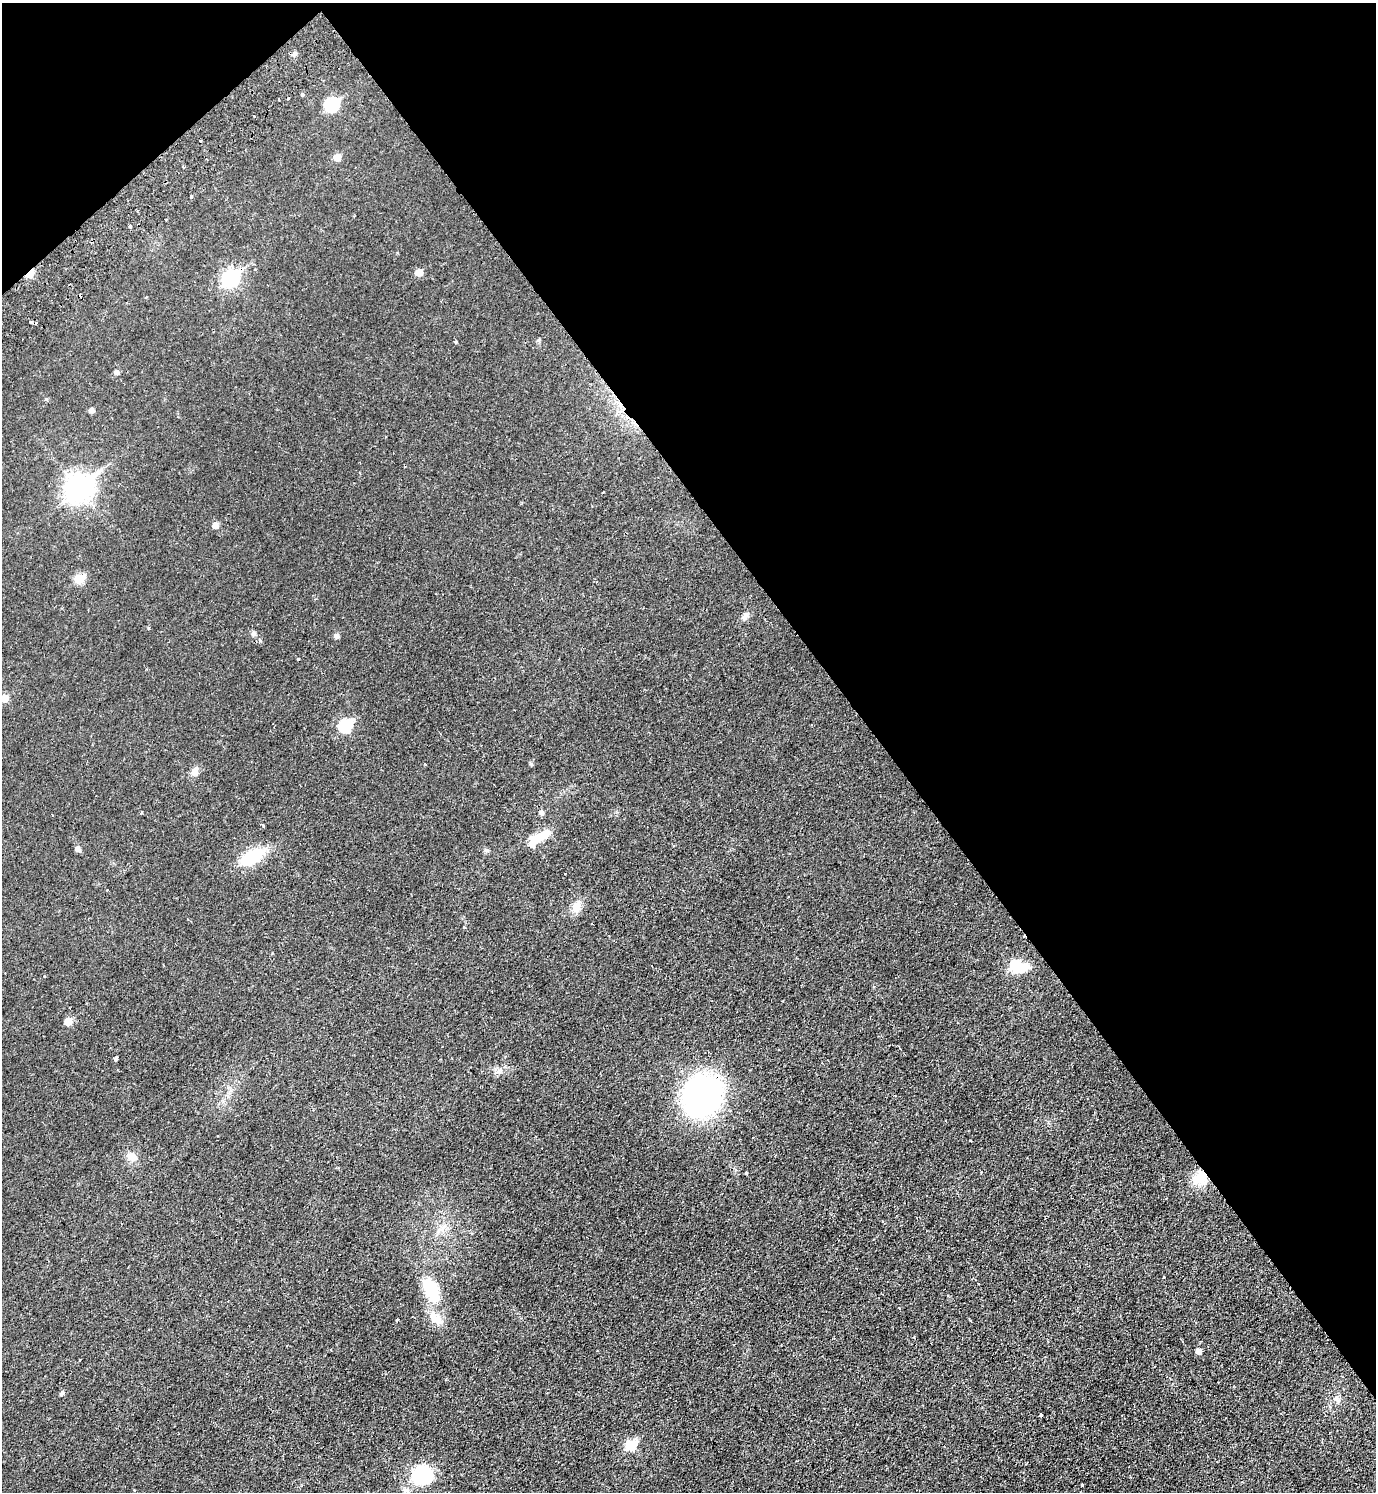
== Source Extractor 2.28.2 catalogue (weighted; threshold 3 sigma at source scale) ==
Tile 3 of 4 x 4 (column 3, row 1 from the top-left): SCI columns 2950-4323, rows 4518-6007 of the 6038 x 6054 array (HDU 1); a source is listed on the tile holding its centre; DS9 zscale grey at full resolution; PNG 1378 x 1494 px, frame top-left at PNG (2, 3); no overlay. Shown black and unused: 38% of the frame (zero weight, under 2 of 3 exposures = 3% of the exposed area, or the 3 px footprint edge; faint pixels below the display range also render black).
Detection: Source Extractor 2.28.2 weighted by HDU 2 'WHT'; one run over the whole footprint, this tile lists its part. Background 0.0233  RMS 0.0048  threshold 0.0216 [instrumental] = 3 sigma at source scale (4.5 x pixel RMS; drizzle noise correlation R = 1.50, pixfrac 1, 0.05/0.05 arcsec/px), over >= 5 px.
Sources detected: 63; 2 inside a brighter object's white glare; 9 cosmic-ray / hot-pixel residue — not listed; the other 52 listed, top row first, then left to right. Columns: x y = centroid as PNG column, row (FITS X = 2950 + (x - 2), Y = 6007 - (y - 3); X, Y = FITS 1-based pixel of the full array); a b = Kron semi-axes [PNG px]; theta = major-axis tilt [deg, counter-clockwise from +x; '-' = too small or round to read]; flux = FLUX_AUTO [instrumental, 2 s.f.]
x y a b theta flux
302 94 3 3 - 2.2
332 105 7 6 - 45
337 157 6 5 - 5.1
183 166 3 3 - 0.76
191 197 4 3 - 0.69
419 272 6 5 - 5.8
30 274 6 4 45 10
230 278 9 7 36 88
456 342 4 3 - 0.52
117 372 5 5 - 1.2
92 410 5 5 - 2
78 488 11 9 38 400
215 525 6 5 - 3.2
79 579 7 6 - 14
745 616 9 7 64 1.8
148 628 4 3 - 0.46
254 634 7 6 - 1.1
337 635 5 5 - 1.8
260 640 5 4 - 0.8
297 659 3 2 - 0.62
4 698 6 5 - 6.5
345 726 7 6 - 36
194 771 12 8 65 2.7
541 812 6 5 - 1.3
263 825 3 3 - 1.6
540 836 29 10 27 9.9
78 849 7 6 - 1.3
486 850 7 6 - 0.89
252 856 24 11 29 24
577 906 18 9 75 4.2
1014 964 8 7 - 14
45 976 3 3 - 1.5
68 1021 6 5 - 7.6
116 1059 4 3 - 3.6
702 1096 34 30 60 120
970 1140 3 2 - 0.93
131 1156 14 10 -34 3.9
746 1173 3 3 - 0.91
1199 1179 21 16 25 8.7
882 1221 3 2 - 0.36
1163 1277 3 2 - 0.41
431 1290 24 13 -66 20
436 1319 22 11 -33 6.3
397 1320 3 3 - 0.53
969 1320 4 2 - 0.4
1198 1351 6 5 - 2.3
62 1393 5 4 - 1.1
1336 1399 9 6 -51 1.5
1041 1415 4 3 - 1.8
630 1445 7 6 - 24
422 1475 28 24 23 20
1082 1485 3 3 - 1.1
Overlapping masked pixels (flux is a lower limit): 3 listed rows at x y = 30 274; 702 1096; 1199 1179
Isophote crosses this tile's border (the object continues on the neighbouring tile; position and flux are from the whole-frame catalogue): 1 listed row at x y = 4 698
Unlisted compact peaks at least as high as the median listed source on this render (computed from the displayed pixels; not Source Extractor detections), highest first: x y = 539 340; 531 764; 46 399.